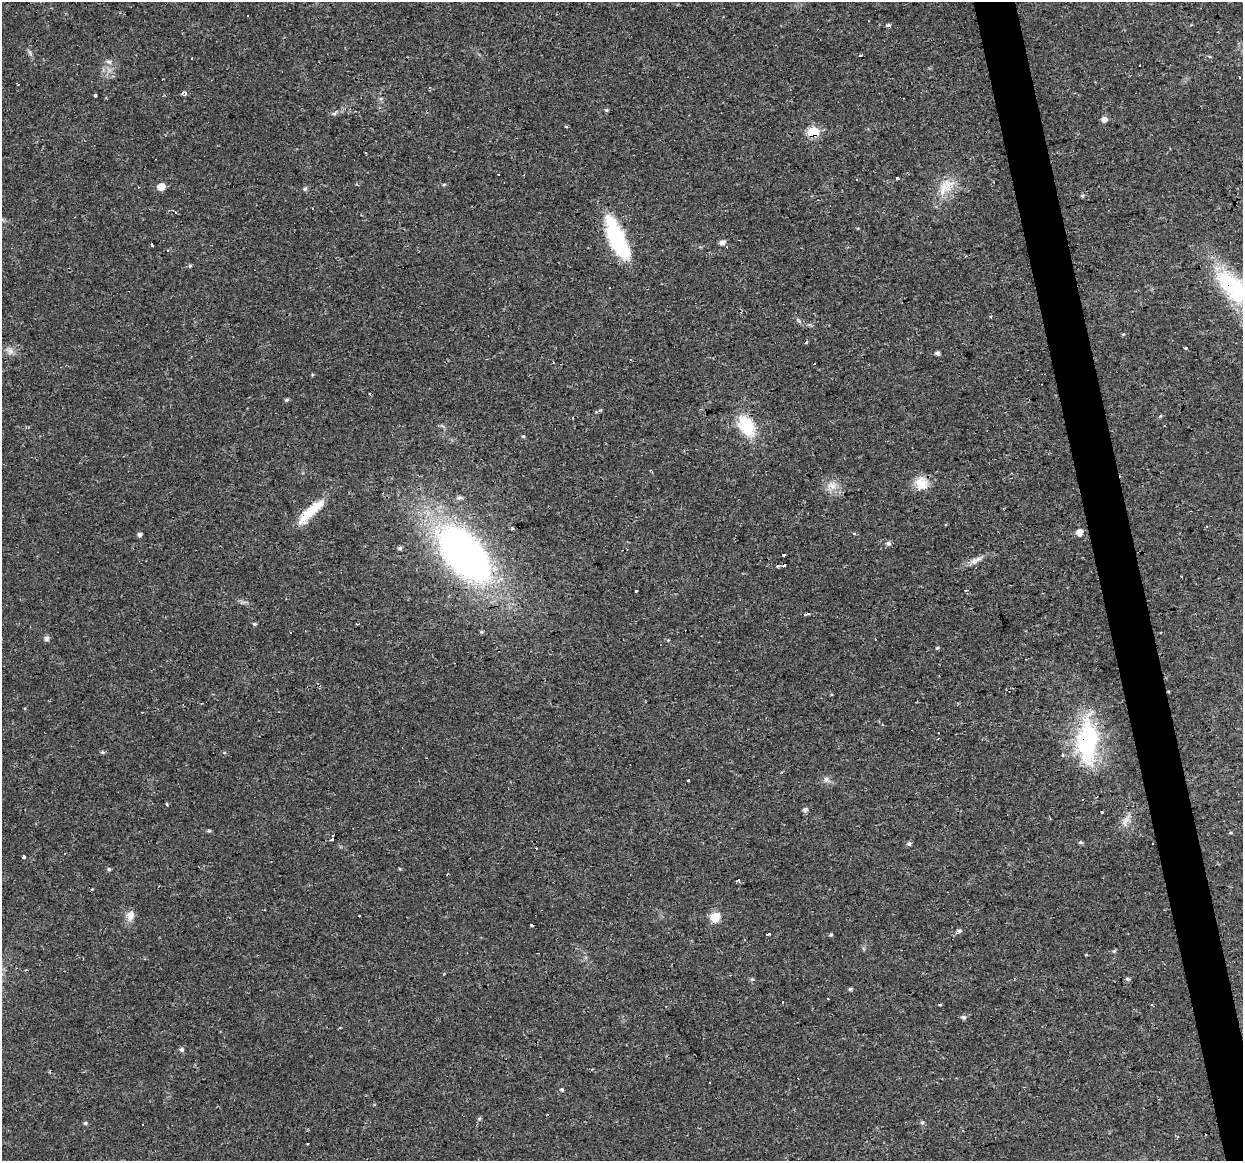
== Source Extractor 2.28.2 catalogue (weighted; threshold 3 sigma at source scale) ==
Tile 6 of 4 x 4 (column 2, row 2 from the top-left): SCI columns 1242-2482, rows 2349-3507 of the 4963 x 4744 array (HDU 1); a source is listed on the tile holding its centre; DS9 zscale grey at full resolution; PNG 1245 x 1163 px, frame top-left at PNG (2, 2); no overlay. Shown black and unused: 3% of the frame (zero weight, under 2 of 3 exposures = <1% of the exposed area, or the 3 px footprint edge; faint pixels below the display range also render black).
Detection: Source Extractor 2.28.2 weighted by HDU 2 'WHT'; one run over the whole footprint, this tile lists its part. Background 0.0216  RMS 0.0031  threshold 0.0137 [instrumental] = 3 sigma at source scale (4.5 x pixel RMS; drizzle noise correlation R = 1.50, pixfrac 1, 0.0396/0.0396 arcsec/px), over >= 5 px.
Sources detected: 121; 30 cosmic-ray / hot-pixel residue — not listed; the other 91 listed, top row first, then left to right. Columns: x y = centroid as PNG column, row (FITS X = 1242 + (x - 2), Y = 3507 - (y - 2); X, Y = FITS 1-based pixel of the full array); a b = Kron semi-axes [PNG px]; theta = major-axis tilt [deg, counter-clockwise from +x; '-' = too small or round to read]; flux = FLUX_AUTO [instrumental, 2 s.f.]
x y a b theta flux
30 53 9 4 -55 0.68
192 58 3 2 - 0.33
109 62 9 5 -26 0.81
1239 77 3 2 - 0.4
184 93 6 4 -29 1.1
95 95 3 3 - 4.9
606 110 5 4 - 0.42
334 114 7 4 0 0.57
1104 120 5 5 - 1.6
566 126 3 3 - 1.6
813 132 6 5 - 20
499 174 3 3 - 1.4
897 179 3 3 - 5.8
444 185 5 3 - 0.33
161 187 5 5 - 4.5
946 187 31 16 46 6.9
305 189 6 5 - 0.55
1082 196 6 5 - 0.49
175 213 3 3 - 1
617 238 48 15 -66 26
722 243 6 5 - 1.4
151 244 3 3 - 9
167 250 3 2 - 0.63
190 266 5 4 - 0.38
1234 287 52 25 -45 27
799 320 8 3 -45 0.52
1185 347 3 3 - 1
10 351 11 9 -70 1.6
937 353 5 4 - 0.87
814 364 3 2 - 0.44
286 400 5 4 - 0.53
1160 416 5 3 - 0.29
746 426 22 14 -58 13
523 436 4 4 - 0.44
921 483 18 16 -47 4.5
832 485 14 10 -30 3.1
311 512 44 10 44 8.3
512 528 4 3 - 0.42
1079 532 6 5 - 2.8
139 534 5 5 - 0.81
854 534 3 3 - 0.83
888 543 6 5 - 0.9
400 548 5 4 - 0.64
464 554 49 26 -49 190
783 555 3 3 - 5.7
976 560 19 7 30 2.1
778 565 4 3 - 1.9
1181 576 3 2 - 0.38
636 590 3 3 - 2.3
966 590 3 3 - 0.83
805 614 3 2 - 0.61
254 624 5 4 - 0.46
357 624 3 2 - 0.28
481 632 5 4 - 0.4
46 638 7 6 - 0.86
668 640 4 4 - 0.24
937 648 5 4 - 0.4
142 712 2 2 - 0.27
1088 741 52 23 90 33
103 752 6 4 -47 0.44
224 753 5 3 - 0.31
1063 755 4 3 - 0.54
826 779 7 6 - 0.9
688 780 3 3 - 1.8
167 804 3 3 - 0.6
805 810 5 5 - 0.98
1126 819 17 7 60 2.2
209 831 5 4 - 0.5
1231 833 6 3 8 0.33
331 840 4 3 - 0.83
1080 842 5 4 - 0.45
909 844 5 5 - 0.71
536 849 3 2 - 0.43
64 853 3 3 - 2.3
24 856 3 3 - 5.6
109 869 5 5 - 0.48
130 915 15 10 81 2.2
715 917 11 10 - 4.1
959 931 6 5 - 0.73
768 934 4 3 - 1.6
831 935 5 4 - 0.4
1114 951 6 3 16 0.42
1128 979 5 5 - 0.67
850 989 5 4 - 0.46
782 1002 3 3 - 0.54
940 1004 3 3 - 1.4
964 1017 6 6 - 0.76
182 1049 5 5 - 0.77
562 1089 3 3 - 1.5
922 1122 5 5 - 0.53
85 1123 5 5 - 0.46
Overlapping masked pixels (flux is a lower limit): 5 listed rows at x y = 813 132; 1234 287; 746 426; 311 512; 1088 741
Isophote crosses this tile's border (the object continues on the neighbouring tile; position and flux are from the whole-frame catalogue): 1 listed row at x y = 1234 287